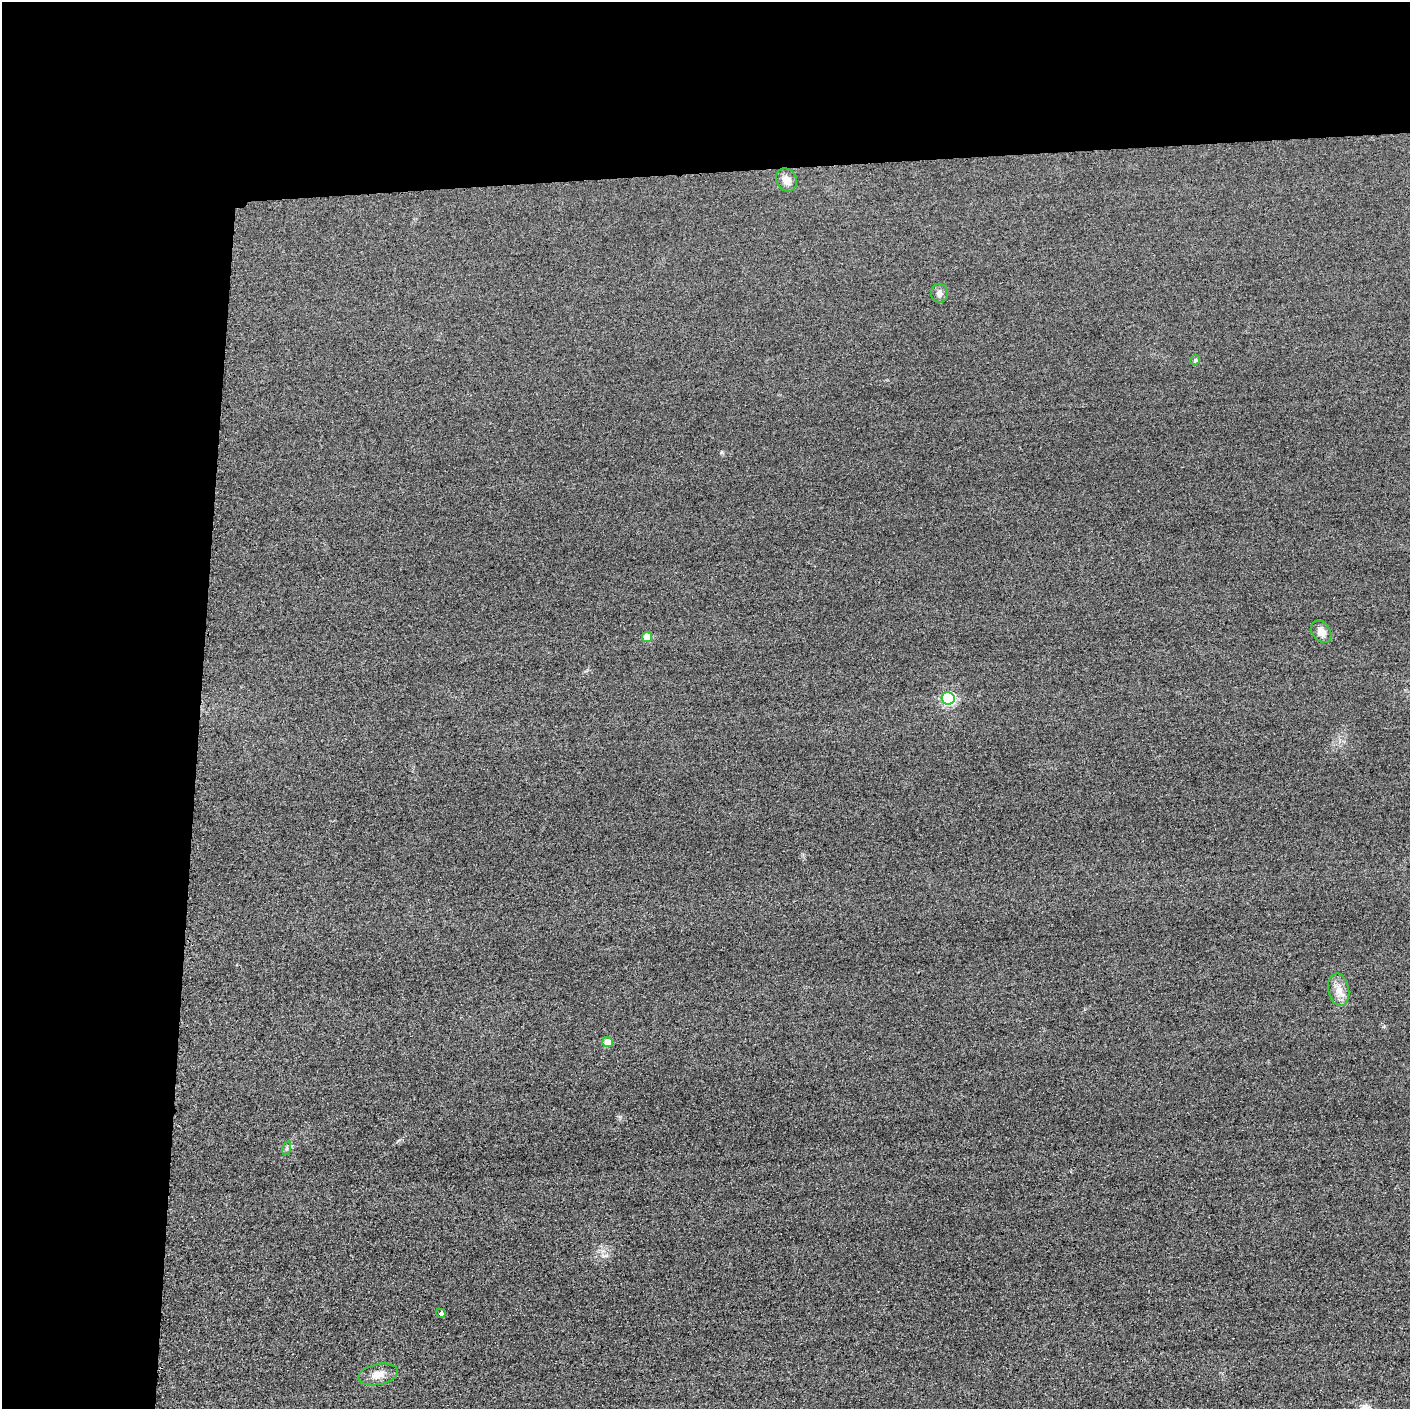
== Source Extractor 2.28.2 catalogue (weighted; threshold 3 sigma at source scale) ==
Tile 1 of 3 x 3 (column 1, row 1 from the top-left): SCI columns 15-1422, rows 2842-4248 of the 4251 x 4275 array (HDU 1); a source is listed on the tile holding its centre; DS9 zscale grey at full resolution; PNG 1412 x 1411 px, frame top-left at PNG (2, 2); each listed source drawn as its Kron ellipse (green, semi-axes under 4 px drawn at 4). Shown black and unused: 24% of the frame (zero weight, under 3 of 4 exposures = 3% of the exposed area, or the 3 px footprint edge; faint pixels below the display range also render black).
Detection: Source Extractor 2.28.2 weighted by HDU 2 'WHT'; one run over the whole footprint, this tile lists its part. Background 0.0604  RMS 0.017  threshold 0.0775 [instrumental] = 3 sigma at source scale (4.5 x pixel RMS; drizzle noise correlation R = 1.50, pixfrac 1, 0.05/0.05 arcsec/px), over >= 5 px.
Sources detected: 11; all 11 listed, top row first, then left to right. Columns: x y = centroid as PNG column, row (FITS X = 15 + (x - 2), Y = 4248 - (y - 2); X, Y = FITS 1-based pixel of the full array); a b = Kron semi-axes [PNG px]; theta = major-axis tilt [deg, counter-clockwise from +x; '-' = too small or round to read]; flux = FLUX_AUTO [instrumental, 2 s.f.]
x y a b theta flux
786 180 12 10 -58 15
939 293 9 8 - 8.4
1195 360 5 5 - 3.3
1321 632 12 9 -52 14
647 637 5 5 - 30
948 698 6 6 - 240
1339 990 16 10 -79 18
607 1042 5 5 - 22
287 1148 7 4 72 3.1
441 1313 5 4 - 4.6
378 1374 20 10 11 18